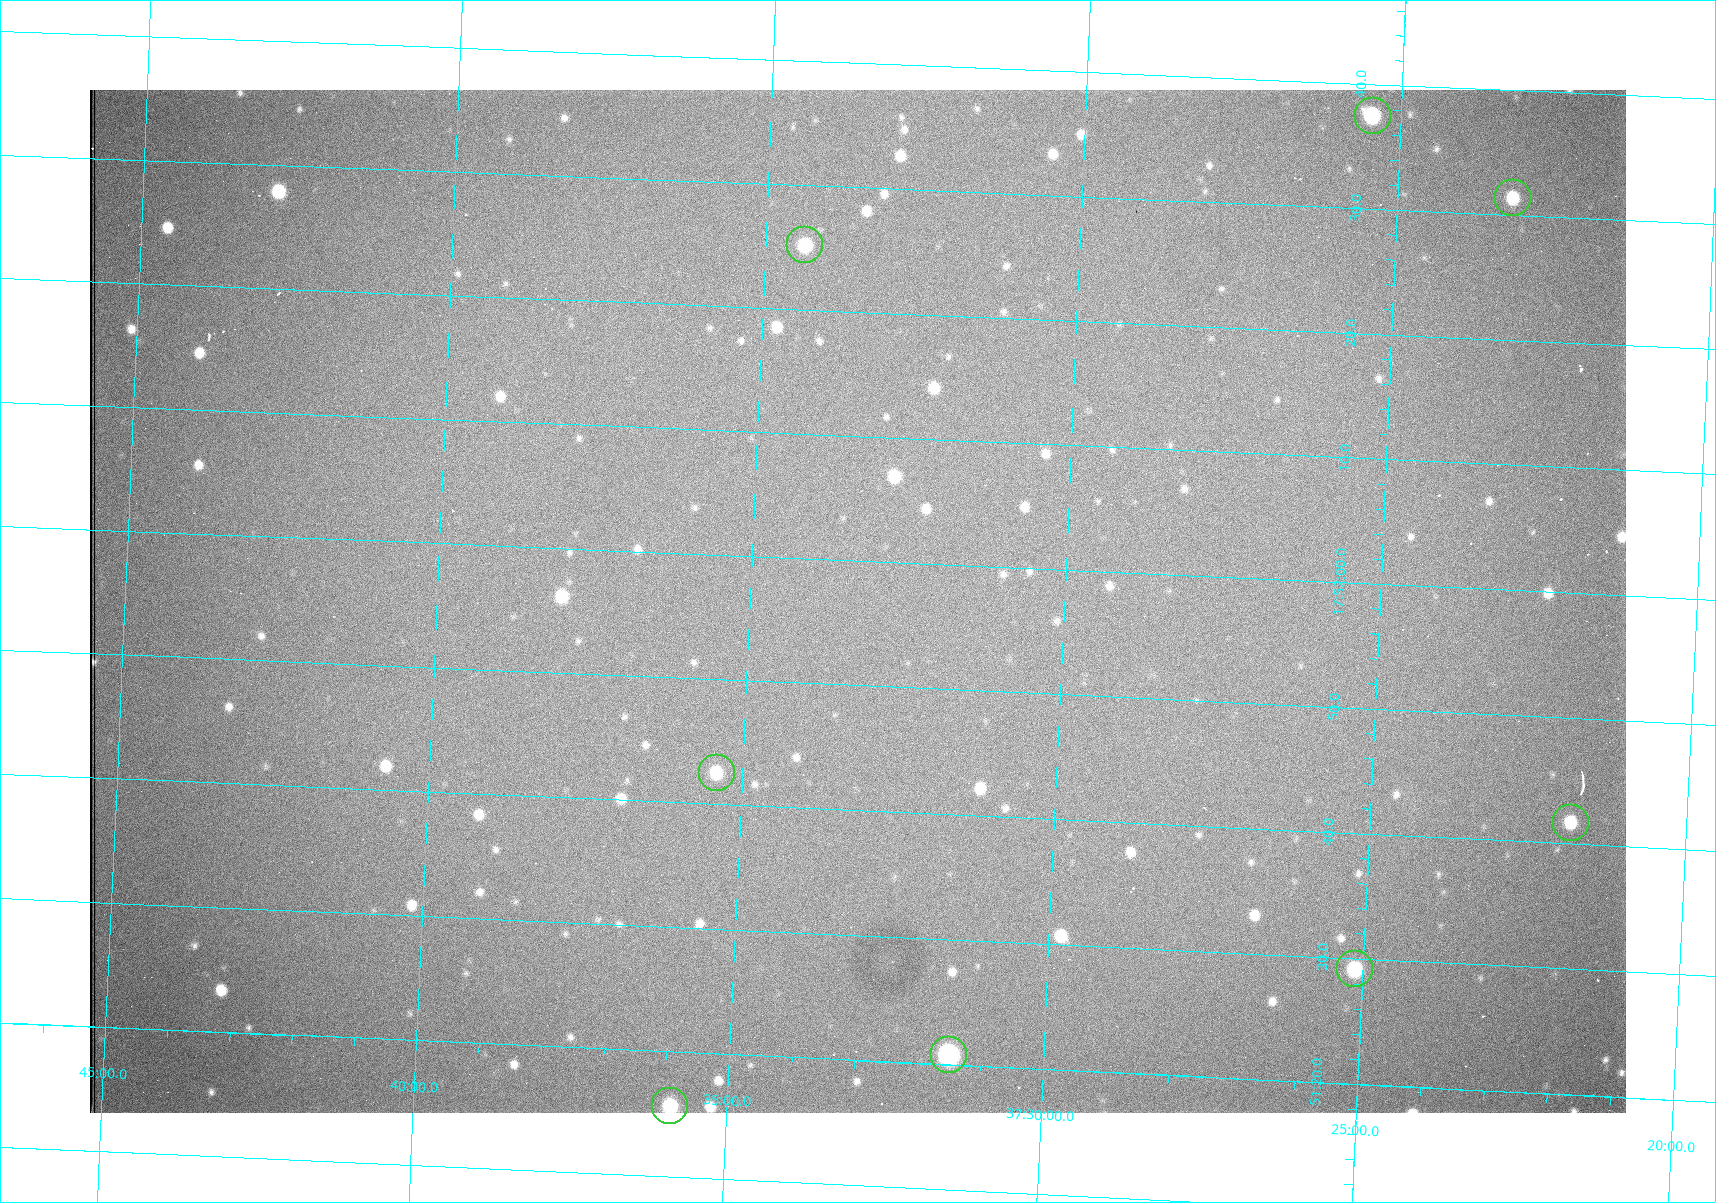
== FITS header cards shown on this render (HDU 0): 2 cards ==
NAXIS1  =                 1536 /fastest changing axis
NAXIS2  =                 1023 /next to fastest changing axis

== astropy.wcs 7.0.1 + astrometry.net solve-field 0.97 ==
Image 1536 x 1023 px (HDU 0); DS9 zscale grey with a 90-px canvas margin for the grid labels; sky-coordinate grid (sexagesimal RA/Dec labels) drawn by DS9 from the SOLVED WCS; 8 Tycho-2 reference stars matched to detected sources circled (green)
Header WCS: RA---TAN/DEC--TAN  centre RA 17:51:57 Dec +37:33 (267.99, +37.55 deg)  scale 0.958 arcsec/px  FOV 24.5' x 16.3'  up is +87 deg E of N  parity flipped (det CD > 0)
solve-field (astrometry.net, Tycho-2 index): VERIFIED the header's WCS against the Tycho-2 star catalogue (8 matches, 0 conflicts) and refined it, rather than solving blind
Solved WCS: RA---TAN-SIP/DEC--TAN-SIP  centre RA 17:51:57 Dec +37:33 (267.99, +37.55 deg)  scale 0.956 arcsec/px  FOV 24.5' x 16.3'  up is +87 deg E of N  parity flipped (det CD > 0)
The solver's refit moves the header's centre by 0.96 arcsec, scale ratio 0.9979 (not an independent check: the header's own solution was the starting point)
Tycho-2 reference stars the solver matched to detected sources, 8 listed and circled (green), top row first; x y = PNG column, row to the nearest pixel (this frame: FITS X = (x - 90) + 1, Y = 1023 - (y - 90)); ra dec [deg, ICRS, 3 dp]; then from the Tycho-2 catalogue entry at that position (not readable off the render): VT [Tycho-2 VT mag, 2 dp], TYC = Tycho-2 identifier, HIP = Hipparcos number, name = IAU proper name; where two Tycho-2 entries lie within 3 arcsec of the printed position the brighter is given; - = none
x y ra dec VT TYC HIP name
1373 116 268.156 +37.424 11.25 2620-712-1 - -
1513 198 268.131 +37.386 12.62 2620-526-1 - -
805 245 268.105 +37.573 11.82 3089-995-1 - -
717 773 267.927 +37.590 11.84 3089-1137-1 - -
1571 823 267.924 +37.364 11.94 2620-391-1 - -
1355 969 267.871 +37.419 11.35 2620-812-1 - -
949 1055 267.836 +37.525 9.96 3089-889-1 - -
670 1106 267.815 +37.598 11.54 3089-1081-1 - -